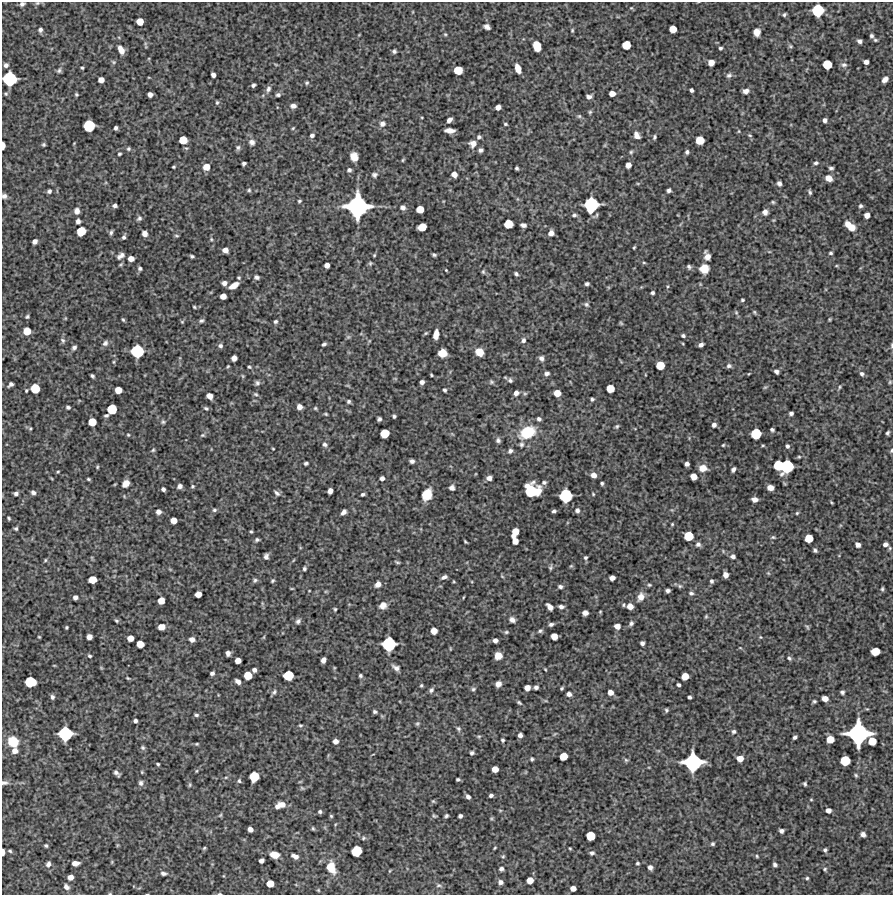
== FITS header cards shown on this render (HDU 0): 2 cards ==
NAXIS1  =                  891 /Length X axis
NAXIS2  =                  893 /Length Y axis

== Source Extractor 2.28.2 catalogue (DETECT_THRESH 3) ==
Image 891 x 893 px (HDU 0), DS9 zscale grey, 1 PNG px = 1 image px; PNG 895 x 897 px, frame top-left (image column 1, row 893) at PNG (2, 2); no overlay
Background 5230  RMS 260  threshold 789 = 3 sigma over >= 5 px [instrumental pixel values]
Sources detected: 498; all 498 listed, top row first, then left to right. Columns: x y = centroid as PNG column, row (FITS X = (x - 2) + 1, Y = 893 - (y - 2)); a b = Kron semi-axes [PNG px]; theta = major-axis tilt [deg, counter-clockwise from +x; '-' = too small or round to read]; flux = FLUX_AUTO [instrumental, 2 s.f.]
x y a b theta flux
37 3 7 5 19 3.0e+04
22 4 5 4 - 4.6e+04
631 8 5 4 - 1.6e+04
818 10 8 8 - 7.6e+05
784 15 4 3 - 2.7e+04
140 21 5 5 - 2.1e+05
487 27 6 4 -29 6.7e+04
673 29 6 5 - 2.2e+05
40 30 5 5 - 4.6e+04
572 30 5 3 - 2.0e+04
757 32 7 6 - 1.3e+05
445 34 4 4 - 2.0e+04
871 36 4 4 - 3.3e+04
875 40 5 4 - 2.4e+04
859 41 5 4 - 5.2e+04
626 45 6 6 - 3.3e+05
537 46 8 6 -73 3.5e+05
790 46 6 4 19 2.4e+04
720 48 4 3 - 3.1e+04
121 50 10 6 -63 1.4e+05
394 51 4 4 - 3.8e+04
113 62 6 5 - 2.8e+04
711 62 5 5 - 1.5e+05
866 62 5 4 - 8.1e+04
827 64 7 6 - 4.0e+05
6 65 5 5 - 5.7e+04
276 65 5 3 - 1.6e+04
844 65 8 6 4 5.4e+04
82 68 3 3 - 2.2e+04
518 69 8 5 -70 1.8e+05
59 70 8 6 68 4.1e+04
458 70 6 6 - 3.3e+05
213 75 4 4 - 7.2e+04
729 75 8 6 26 4.9e+04
10 79 10 10 - 1.1e+06
101 80 5 5 - 1.2e+05
885 80 6 4 45 9.2e+04
307 83 5 4 - 2.7e+04
253 85 4 4 - 3.8e+04
268 89 9 6 71 5.9e+04
691 90 4 3 - 4.2e+04
746 91 6 5 - 8.1e+04
76 94 4 4 - 2.4e+04
150 94 4 4 - 8.9e+04
612 94 5 5 - 1.2e+05
278 95 5 4 - 4.0e+04
589 97 6 4 1 6.2e+04
217 102 5 4 - 2.5e+04
293 106 6 5 - 6.7e+04
498 107 5 4 - 1.0e+05
590 112 6 5 - 2.5e+04
579 116 6 6 - 3.0e+04
449 120 6 4 46 7.3e+04
825 120 4 4 - 6.0e+04
382 124 8 7 - 7.5e+04
505 124 4 3 - 2.2e+04
89 126 8 8 - 6.7e+05
116 128 4 3 - 3.8e+04
293 128 4 3 - 1.7e+04
450 130 9 4 -2 1.3e+05
312 135 5 4 - 4.8e+04
637 135 9 6 -63 1.1e+05
750 135 6 4 -21 2.3e+04
479 137 6 5 - 3.9e+04
654 137 5 3 - 3.1e+04
183 140 6 6 - 2.7e+05
700 140 6 6 - 3.2e+05
252 142 8 7 - 6.3e+04
473 143 8 7 - 1.1e+05
44 144 4 4 - 2.5e+04
3 145 6 3 89 1.1e+05
238 147 6 6 - 3.7e+04
186 148 6 3 -17 2.0e+04
128 149 5 5 - 2.9e+04
481 150 4 4 - 4.6e+04
631 152 5 4 - 2.4e+04
687 152 4 4 - 3.7e+04
119 154 4 3 - 2.6e+04
354 156 8 7 - 1.6e+05
403 160 5 4 - 2.0e+04
244 163 4 4 - 4.3e+04
816 163 6 4 17 3.7e+04
628 165 5 5 - 1.1e+05
173 167 3 3 - 1.9e+04
206 167 6 6 - 1.8e+05
517 168 4 3 - 3.1e+04
831 168 4 3 - 3.5e+04
349 170 5 5 - 3.9e+04
454 174 5 5 - 1.2e+05
374 175 7 6 - 4.4e+04
829 178 7 5 -27 1.2e+05
779 183 5 4 - 5.6e+04
249 190 4 4 - 2.4e+04
669 190 4 4 - 4.4e+04
49 191 4 4 - 4.1e+04
810 192 6 4 -75 3.2e+04
4 196 5 5 - 5.8e+04
299 201 4 3 - 2.4e+04
773 202 5 4 - 2.3e+04
115 205 4 4 - 5.3e+04
591 205 11 10 - 1.2e+06
358 206 16 16 - 2.7e+06
860 206 5 4 - 3.3e+04
403 208 7 6 - 5.8e+04
420 209 6 5 - 2.4e+05
77 211 6 5 - 8.9e+04
765 212 5 5 - 7.3e+04
574 215 6 4 -2 3.3e+04
867 215 5 5 - 1.2e+05
139 218 7 6 - 4.4e+04
78 221 5 4 - 6.2e+04
508 224 6 6 - 3.5e+05
848 224 6 6 - 1.1e+05
523 225 5 4 - 5.9e+04
422 227 7 6 - 2.9e+05
851 227 8 6 -20 1.7e+05
81 231 7 6 - 3.9e+05
111 232 6 4 81 3.7e+04
551 233 5 5 - 8.9e+04
144 234 5 5 - 9.7e+04
177 236 6 3 -7 2.3e+04
124 237 5 4 - 3.9e+04
211 239 5 4 - 2.1e+04
35 241 5 4 - 8.4e+04
634 247 3 2 - 1.8e+04
225 250 5 5 - 1.1e+05
831 253 4 3 - 2.6e+04
374 255 4 3 - 1.8e+04
434 255 4 3 - 2.8e+04
121 256 10 6 34 6.7e+04
192 256 4 3 - 3.0e+04
707 256 8 5 -74 1.2e+05
131 259 5 5 - 1.2e+05
370 263 6 5 - 2.6e+04
644 263 5 3 - 1.8e+04
327 265 5 4 - 1.0e+05
689 267 6 5 - 3.8e+04
140 268 5 4 - 3.7e+04
704 269 8 8 - 2.3e+05
446 270 4 2 - 1.5e+04
483 272 6 5 - 2.6e+04
516 274 4 4 - 3.3e+04
257 277 6 5 - 4.0e+04
239 278 4 4 - 2.2e+04
224 283 5 4 - 7.6e+04
587 284 4 3 - 3.5e+04
234 285 9 4 30 1.7e+05
652 293 4 3 - 3.5e+04
223 296 5 5 - 1.3e+05
742 300 4 3 - 2.3e+04
586 304 7 5 -33 3.5e+04
194 307 4 3 - 2.0e+04
736 312 5 5 - 2.4e+04
754 312 5 3 - 2.3e+04
27 317 4 4 - 2.7e+04
65 318 5 3 - 1.4e+04
830 319 4 3 - 1.9e+04
123 320 5 3 - 2.4e+04
201 321 6 5 - 3.7e+04
275 321 5 4 - 3.4e+04
182 322 5 4 - 2.0e+04
621 323 5 4 - 2.1e+04
27 331 6 6 - 2.5e+05
426 333 5 4 - 2.1e+04
436 334 8 5 82 1.7e+05
683 336 5 4 - 3.3e+04
348 337 6 5 - 2.8e+04
63 340 7 5 -52 3.9e+04
523 340 7 5 73 4.7e+04
105 343 8 6 52 6.2e+04
324 344 4 3 - 3.6e+04
701 345 5 4 - 6.1e+04
892 345 7 3 90 2.0e+04
220 346 6 5 - 4.5e+04
74 348 6 5 - 4.7e+04
137 351 9 9 - 8.8e+05
479 352 7 6 - 2.2e+05
442 353 7 6 - 2.4e+05
234 358 5 5 - 1.1e+05
541 358 5 5 - 5.9e+04
114 362 6 4 90 2.0e+04
660 365 6 6 - 3.2e+05
228 366 4 3 - 1.6e+04
729 366 7 6 - 4.4e+04
249 367 4 4 - 2.3e+04
776 372 5 4 - 4.9e+04
749 373 4 3 - 1.3e+04
547 374 5 4 - 4.9e+04
862 374 6 5 - 4.5e+04
431 375 3 2 - 1.9e+04
92 376 4 3 - 3.2e+04
510 380 6 5 - 4.0e+04
422 382 4 4 - 6.1e+04
491 382 6 6 - 3.0e+04
890 382 5 4 - 2.0e+04
257 383 7 6 - 4.2e+04
11 384 6 4 39 5.5e+04
765 387 6 3 18 2.1e+04
839 387 5 3 - 2.0e+04
35 388 7 6 - 4.0e+05
610 389 6 6 - 2.6e+05
118 390 5 5 - 2.0e+05
444 390 4 3 - 3.1e+04
26 391 4 3 - 1.9e+04
516 393 5 4 - 7.7e+04
557 393 6 5 - 1.8e+05
256 394 6 4 -22 2.6e+04
210 396 5 5 - 1.4e+05
592 399 4 4 - 2.9e+04
349 401 4 4 - 3.3e+04
68 407 5 4 - 3.6e+04
299 407 5 5 - 9.1e+04
206 408 6 4 -27 3.1e+04
315 408 5 4 - 2.1e+04
112 409 7 7 - 4.5e+05
791 413 4 3 - 4.2e+04
326 414 4 3 - 2.0e+04
106 415 4 3 - 3.1e+04
394 416 4 3 - 3.1e+04
379 419 4 4 - 4.1e+04
539 419 4 3 - 3.9e+04
92 422 6 6 - 2.9e+05
163 422 5 5 - 2.9e+04
714 425 5 5 - 6.3e+04
617 426 5 4 - 2.6e+04
30 428 5 4 - 2.0e+04
772 430 4 4 - 3.6e+04
527 432 16 11 27 6.3e+05
384 433 7 6 - 3.5e+05
887 433 4 3 - 3.2e+04
756 434 7 7 - 5.3e+05
128 435 4 3 - 1.8e+04
202 435 6 5 - 2.5e+04
498 440 6 5 - 4.6e+04
325 444 6 6 - 4.6e+04
521 444 6 6 - 3.6e+04
723 445 4 3 - 1.8e+04
787 446 5 4 - 3.7e+04
273 449 3 2 - 1.4e+04
153 450 5 5 - 2.4e+04
891 450 6 3 82 2.4e+04
510 451 6 5 - 4.5e+04
412 461 5 4 - 4.8e+04
306 463 4 3 - 3.3e+04
687 464 4 4 - 6.4e+04
779 466 7 7 - 5.1e+05
786 466 10 9 - 9.4e+05
97 467 4 4 - 2.0e+04
703 468 8 6 1 1.8e+05
733 469 5 4 - 5.5e+04
58 472 3 3 - 1.8e+04
593 475 6 5 - 1.0e+05
693 477 5 5 - 1.6e+05
382 478 4 4 - 6.3e+04
489 478 5 4 - 7.9e+04
88 479 4 3 - 2.1e+04
544 482 6 5 - 3.8e+04
602 483 4 3 - 2.9e+04
126 484 7 5 46 1.4e+05
180 486 5 4 - 6.7e+04
192 486 5 4 - 2.2e+04
452 488 5 5 - 6.2e+04
770 488 6 5 - 1.0e+05
163 489 4 4 - 4.8e+04
531 490 12 10 -10 8.6e+05
330 491 5 4 - 9.1e+04
33 492 4 4 - 5.2e+04
16 493 4 3 - 4.9e+04
277 493 8 5 -41 4.4e+04
363 494 4 3 - 3.3e+04
427 494 9 7 65 3.9e+05
593 494 4 4 - 1.8e+04
566 496 9 9 - 8.9e+05
755 499 5 4 - 9.8e+04
831 502 4 2 - 1.8e+04
214 510 6 4 14 3.3e+04
577 510 6 6 - 5.4e+04
554 511 4 3 - 3.4e+04
158 512 5 5 - 7.2e+04
344 512 6 4 46 6.8e+04
797 513 4 4 - 2.0e+04
9 518 4 3 - 2.2e+04
173 520 5 5 - 1.6e+05
672 524 4 3 - 1.9e+04
16 529 3 3 - 2.8e+04
251 532 4 3 - 2.0e+04
515 532 8 5 65 2.5e+05
689 536 7 6 - 3.9e+05
773 537 5 5 - 2.7e+04
809 538 6 6 - 3.0e+05
257 540 4 3 - 3.2e+04
515 541 5 5 - 1.4e+05
465 542 4 2 - 2.1e+04
698 544 7 6 - 5.6e+04
885 544 5 5 - 6.9e+04
858 545 5 4 - 8.1e+04
815 550 4 4 - 3.6e+04
266 556 6 5 - 5.8e+04
733 556 5 5 - 5.8e+04
586 557 4 4 - 2.9e+04
45 560 5 4 - 2.1e+04
397 562 5 3 - 2.4e+04
571 566 6 4 44 2.0e+04
550 567 6 4 75 3.2e+04
304 569 4 4 - 3.2e+04
768 573 5 4 - 2.0e+04
725 575 5 5 - 9.4e+04
502 576 5 3 - 1.6e+04
444 577 7 4 25 5.4e+04
612 578 5 4 - 9.5e+04
92 580 6 5 - 2.7e+05
255 580 7 5 40 3.5e+04
272 581 4 3 - 2.4e+04
454 581 5 3 - 1.6e+04
711 581 5 4 - 3.7e+04
378 584 6 5 - 1.0e+05
649 585 5 4 - 2.5e+04
680 586 5 5 - 3.0e+04
560 587 6 5 - 4.0e+04
292 588 4 3 - 1.5e+04
882 589 5 3 - 2.7e+04
668 590 4 3 - 4.3e+04
309 591 3 2 - 9.5e+03
691 593 6 5 - 3.7e+04
198 594 5 5 - 1.4e+05
75 597 4 4 - 6.2e+04
464 597 4 3 - 1.5e+04
641 597 9 7 69 1.3e+05
161 601 5 5 - 1.9e+05
383 605 9 7 38 1.1e+05
623 605 5 3 - 2.2e+04
630 606 5 5 - 1.3e+05
550 607 7 4 -49 9.5e+04
561 607 6 4 -10 5.7e+04
335 609 4 3 - 2.1e+04
600 612 3 3 - 1.6e+04
585 613 5 5 - 9.6e+04
706 616 5 4 - 2.1e+04
512 620 7 6 - 6.7e+04
116 621 5 4 - 2.4e+04
298 621 7 6 - 4.9e+04
631 623 7 5 52 4.2e+04
551 624 5 3 - 4.3e+04
617 626 5 4 - 1.3e+05
66 627 3 3 - 2.1e+04
161 627 6 5 - 1.6e+05
807 627 6 4 -59 2.4e+04
434 631 5 5 - 1.6e+05
540 631 7 5 28 3.4e+04
506 632 6 5 - 2.8e+04
554 636 5 5 - 1.6e+05
39 637 3 2 - 1.6e+04
89 637 5 5 - 1.1e+05
264 637 6 3 71 1.8e+04
760 637 4 4 - 1.7e+04
130 638 5 5 - 1.5e+05
192 639 6 5 - 8.7e+04
495 640 4 4 - 7.2e+04
642 643 4 4 - 5.1e+04
140 644 6 5 - 2.3e+05
389 644 10 9 - 1.0e+06
450 649 5 3 - 1.5e+04
875 651 7 6 - 3.1e+05
228 653 5 4 - 6.3e+04
90 656 4 3 - 2.7e+04
498 656 6 6 - 1.8e+05
789 658 5 4 - 3.3e+04
238 660 5 5 - 1.3e+05
323 660 5 4 - 7.5e+04
54 665 5 3 - 1.3e+04
396 668 9 6 -36 7.1e+04
545 669 4 3 - 1.6e+04
254 670 4 4 - 6.3e+04
212 673 4 4 - 5.0e+04
288 675 7 7 - 4.9e+05
248 676 6 6 - 3.0e+05
360 676 4 4 - 3.3e+04
685 676 6 5 - 2.0e+05
128 678 5 3 - 1.7e+04
238 681 6 4 -39 7.6e+04
30 682 8 7 - 5.9e+05
498 684 5 5 - 1.0e+05
421 685 5 4 - 2.3e+04
678 685 4 3 - 3.6e+04
536 687 4 4 - 4.6e+04
527 688 5 5 - 1.2e+05
562 688 4 3 - 2.3e+04
473 689 6 5 - 3.5e+04
431 690 7 5 62 4.4e+04
274 692 7 5 47 3.9e+04
610 692 5 5 - 1.0e+05
842 692 4 4 - 3.5e+04
569 694 5 4 - 7.2e+04
52 697 5 4 - 4.0e+04
689 697 4 3 - 3.5e+04
825 698 5 4 - 1.3e+05
814 701 4 4 - 2.7e+04
519 703 6 4 -37 2.8e+04
666 710 5 4 - 2.9e+04
375 712 4 3 - 3.4e+04
196 715 6 4 0 3.2e+04
135 721 4 4 - 4.5e+04
417 723 6 5 - 2.8e+04
300 725 6 4 -4 2.2e+04
458 729 7 6 - 3.9e+04
734 731 6 6 - 3.6e+04
65 734 10 9 - 1.0e+06
555 734 7 3 45 2.0e+04
858 734 16 15 - 2.5e+06
520 735 4 4 - 6.7e+04
479 736 5 5 - 2.3e+04
795 737 4 3 - 3.8e+04
830 739 6 6 - 2.3e+05
503 740 4 3 - 2.7e+04
335 741 5 4 - 8.7e+04
872 741 6 6 - 2.9e+05
13 742 10 8 -48 4.0e+05
197 744 5 4 - 2.1e+04
143 748 6 6 - 3.3e+04
15 751 5 5 - 1.0e+05
472 753 4 4 - 3.6e+04
563 756 6 5 - 2.7e+05
740 758 6 5 - 1.6e+05
532 759 4 3 - 2.7e+04
626 760 6 5 - 2.7e+04
845 761 7 7 - 4.9e+05
693 762 13 12 - 1.7e+06
158 764 3 3 - 2.4e+04
495 769 5 5 - 1.5e+05
196 771 5 3 - 1.6e+04
116 773 7 4 -48 5.1e+04
856 775 5 4 - 2.5e+04
226 777 5 3 - 1.9e+04
254 777 7 7 - 4.7e+05
458 779 4 3 - 2.9e+04
239 781 6 4 79 2.8e+04
300 782 6 3 19 1.6e+04
4 783 9 5 -1 5.6e+04
141 783 7 5 -79 5.0e+04
805 784 4 3 - 2.9e+04
190 785 7 3 82 2.2e+04
302 788 6 4 -44 2.4e+04
491 795 4 4 - 4.5e+04
468 797 4 4 - 5.3e+04
811 800 5 3 - 1.6e+04
433 801 5 5 - 2.1e+04
282 804 8 6 -8 1.2e+05
277 806 5 4 - 5.9e+04
500 810 5 3 - 1.8e+04
828 810 5 4 - 9.4e+04
320 812 4 4 - 3.3e+04
220 815 6 4 45 2.2e+04
331 816 4 4 - 2.1e+04
434 816 6 4 -37 2.2e+04
446 816 4 3 - 2.9e+04
460 816 4 4 - 5.1e+04
313 828 5 3 - 2.2e+04
250 829 5 4 - 8.8e+04
781 831 4 4 - 4.9e+04
863 834 5 4 - 6.4e+04
590 836 6 6 - 3.7e+05
363 838 6 4 24 2.5e+04
712 844 4 4 - 3.0e+04
46 846 4 3 - 2.4e+04
204 848 5 4 - 2.2e+04
495 848 3 2 - 1.6e+04
570 848 3 2 - 1.6e+04
825 850 4 4 - 3.4e+04
10 851 5 4 - 2.5e+04
356 851 8 7 - 5.5e+05
3 852 6 3 89 6.9e+04
592 853 6 5 - 3.7e+04
274 855 7 5 -8 2.2e+05
295 856 6 4 -21 8.3e+04
503 856 5 4 - 2.1e+04
757 856 5 4 - 2.0e+04
261 861 5 4 - 6.6e+04
75 863 6 4 1 1.1e+05
638 863 3 3 - 2.5e+04
48 864 7 5 73 5.5e+04
775 865 4 4 - 4.2e+04
331 867 12 8 -70 2.9e+05
650 867 4 4 - 6.1e+04
501 869 5 5 - 4.4e+04
825 869 5 5 - 2.4e+04
389 871 5 3 - 1.4e+04
163 873 7 5 -5 4.5e+04
70 877 5 4 - 1.1e+05
807 878 4 4 - 2.5e+04
530 880 5 5 - 1.8e+05
500 882 5 5 - 5.7e+04
270 883 6 5 - 2.2e+05
439 885 8 5 -9 4.1e+04
66 887 6 5 - 6.3e+04
573 888 5 4 - 1.0e+05
318 890 5 3 - 1.6e+04
110 893 5 3 - 1.3e+04
220 894 5 2 - 1.6e+04
At the frame edge (FLAGS 8, measured only in part): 11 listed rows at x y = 37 3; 22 4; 10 79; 3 145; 4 196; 892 345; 891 450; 4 783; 3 852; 110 893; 220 894